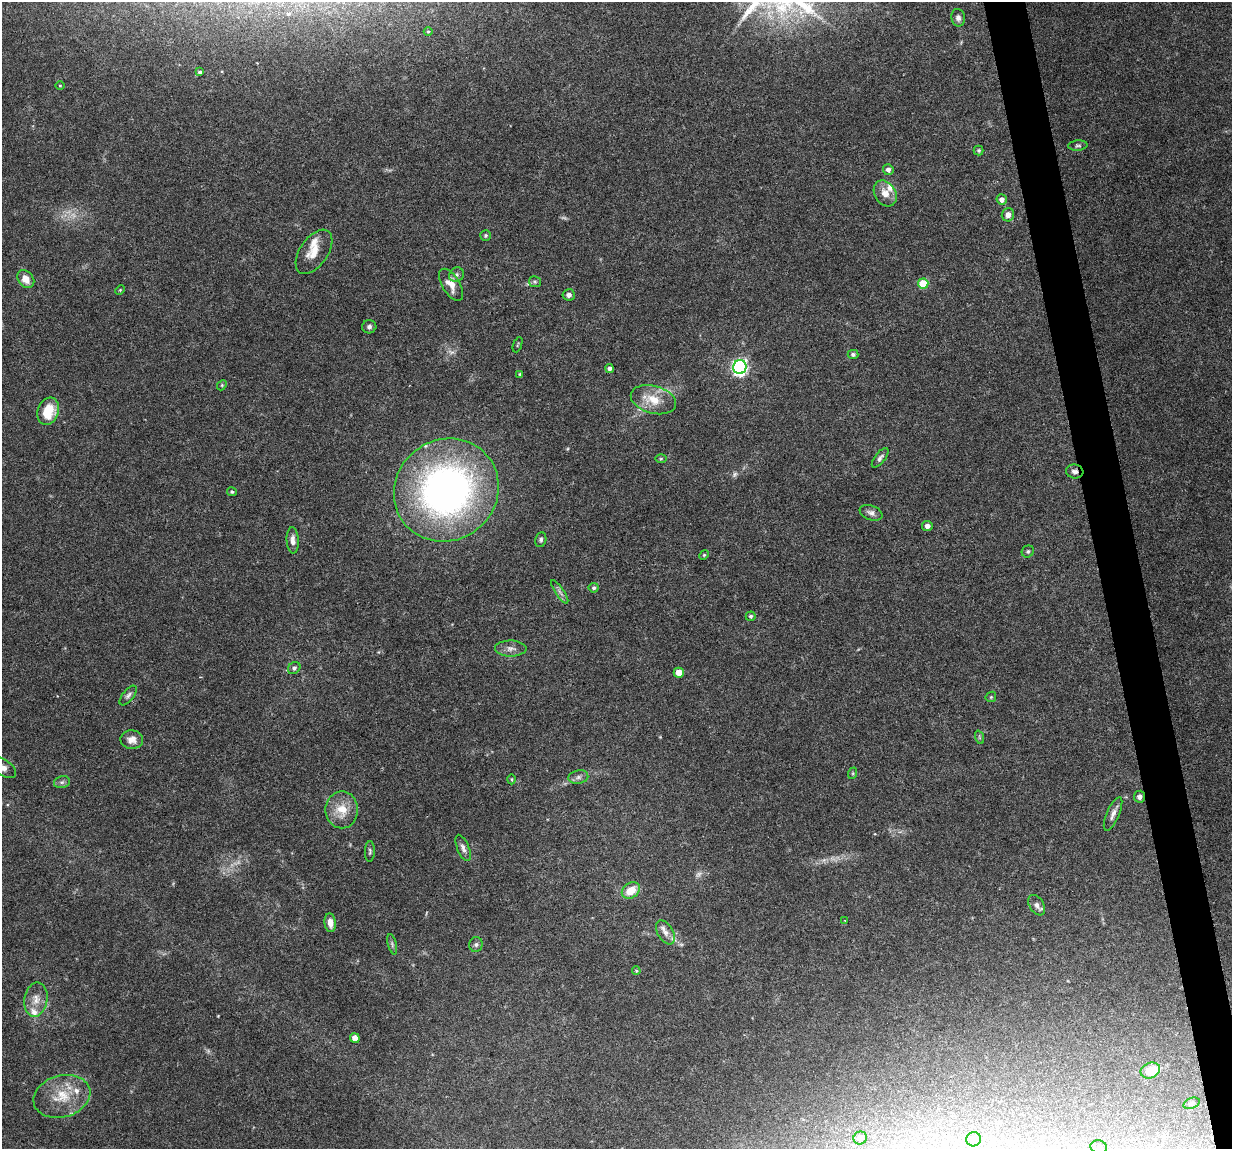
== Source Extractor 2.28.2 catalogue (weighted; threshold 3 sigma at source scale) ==
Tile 6 of 4 x 4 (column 2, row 2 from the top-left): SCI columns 1231-2460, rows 2330-3476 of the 4923 x 4704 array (HDU 1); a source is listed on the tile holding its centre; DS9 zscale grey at full resolution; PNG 1234 x 1151 px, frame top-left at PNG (2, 2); each listed source drawn as its Kron ellipse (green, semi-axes under 4 px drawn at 4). Shown black and unused: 3% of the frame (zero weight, under 4 of 8 exposures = <1% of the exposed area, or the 3 px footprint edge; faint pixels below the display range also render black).
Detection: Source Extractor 2.28.2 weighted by HDU 2 'WHT'; one run over the whole footprint, this tile lists its part. Background 0.0186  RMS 0.0013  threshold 0.00538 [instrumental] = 3 sigma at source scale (4.09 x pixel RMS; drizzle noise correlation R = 1.36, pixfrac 0.8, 0.0396/0.0396 arcsec/px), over >= 5 px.
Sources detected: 86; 6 too faint to see at this stretch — neither listed nor drawn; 5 inside a brighter listed object's ellipse — not listed separately; the other 75 listed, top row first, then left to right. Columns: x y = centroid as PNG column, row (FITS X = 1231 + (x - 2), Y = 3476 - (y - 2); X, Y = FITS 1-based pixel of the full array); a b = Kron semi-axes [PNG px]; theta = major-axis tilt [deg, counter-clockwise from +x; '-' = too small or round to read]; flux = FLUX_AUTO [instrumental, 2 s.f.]
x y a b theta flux
958 18 9 6 -80 0.49
428 31 4 3 - 0.11
200 72 4 4 - 0.24
60 86 4 3 - 0.097
1078 146 9 5 4 0.28
979 150 5 5 - 0.2
888 170 5 5 - 0.49
885 193 14 10 -58 1.3
1002 200 5 5 - 0.71
1008 215 6 6 - 0.83
486 235 5 5 - 0.21
314 252 25 14 55 2
456 275 8 7 - 0.4
26 279 10 7 -51 1.2
535 282 6 5 - 0.22
923 284 5 5 - 4.3
451 285 18 9 -58 1.3
120 290 5 3 - 0.11
569 295 6 5 - 0.49
369 327 7 6 - 0.33
518 345 8 2 69 0.12
853 354 5 4 - 0.29
740 367 7 6 - 36
609 368 4 4 - 0.4
520 374 3 3 - 0.14
222 385 5 4 - 0.15
653 400 23 14 -15 2.7
48 411 14 10 71 3.6
880 458 12 5 52 0.41
661 459 5 3 - 0.14
1075 471 9 7 -7 0.48
446 490 54 50 38 60
232 492 5 4 - 0.19
871 513 12 7 -20 0.52
927 526 5 5 - 0.46
293 540 13 6 -86 0.69
541 540 7 5 78 0.3
1028 551 6 5 - 0.23
704 555 5 4 - 0.15
594 588 5 5 - 0.25
560 592 14 4 -56 0.43
751 616 5 5 - 0.25
511 648 16 8 0 0.75
294 668 7 5 41 0.33
679 673 5 5 - 1.6
128 695 12 5 51 0.4
991 697 6 4 46 0.16
979 737 7 4 -71 0.21
132 740 11 9 -1 0.87
2 767 16 8 -34 1.1
853 773 6 4 72 0.16
578 777 10 6 11 0.46
512 779 5 3 - 0.14
62 782 8 6 13 0.34
1139 797 6 5 - 0.51
342 810 18 16 -90 2.6
1113 814 18 6 67 0.68
463 848 14 6 -68 0.53
370 851 10 5 87 0.27
631 890 10 7 36 2.4
1037 905 11 7 -57 0.51
845 921 3 3 - 0.12
330 923 9 5 -83 1
665 932 13 7 -58 0.81
392 944 10 4 -75 0.28
476 945 7 6 - 0.3
636 971 4 3 - 0.15
36 999 17 11 80 1.4
355 1038 5 4 - 1.2
1150 1070 10 7 21 2
62 1096 29 21 15 3.9
1191 1103 8 5 19 0.29
860 1138 7 6 - 0.93
974 1139 7 7 - 0.79
1099 1147 8 6 -13 0.48
Overlapping masked pixels (flux is a lower limit): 2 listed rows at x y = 1075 471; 1139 797
Isophote crosses this tile's border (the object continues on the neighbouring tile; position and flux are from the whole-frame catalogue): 1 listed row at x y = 2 767